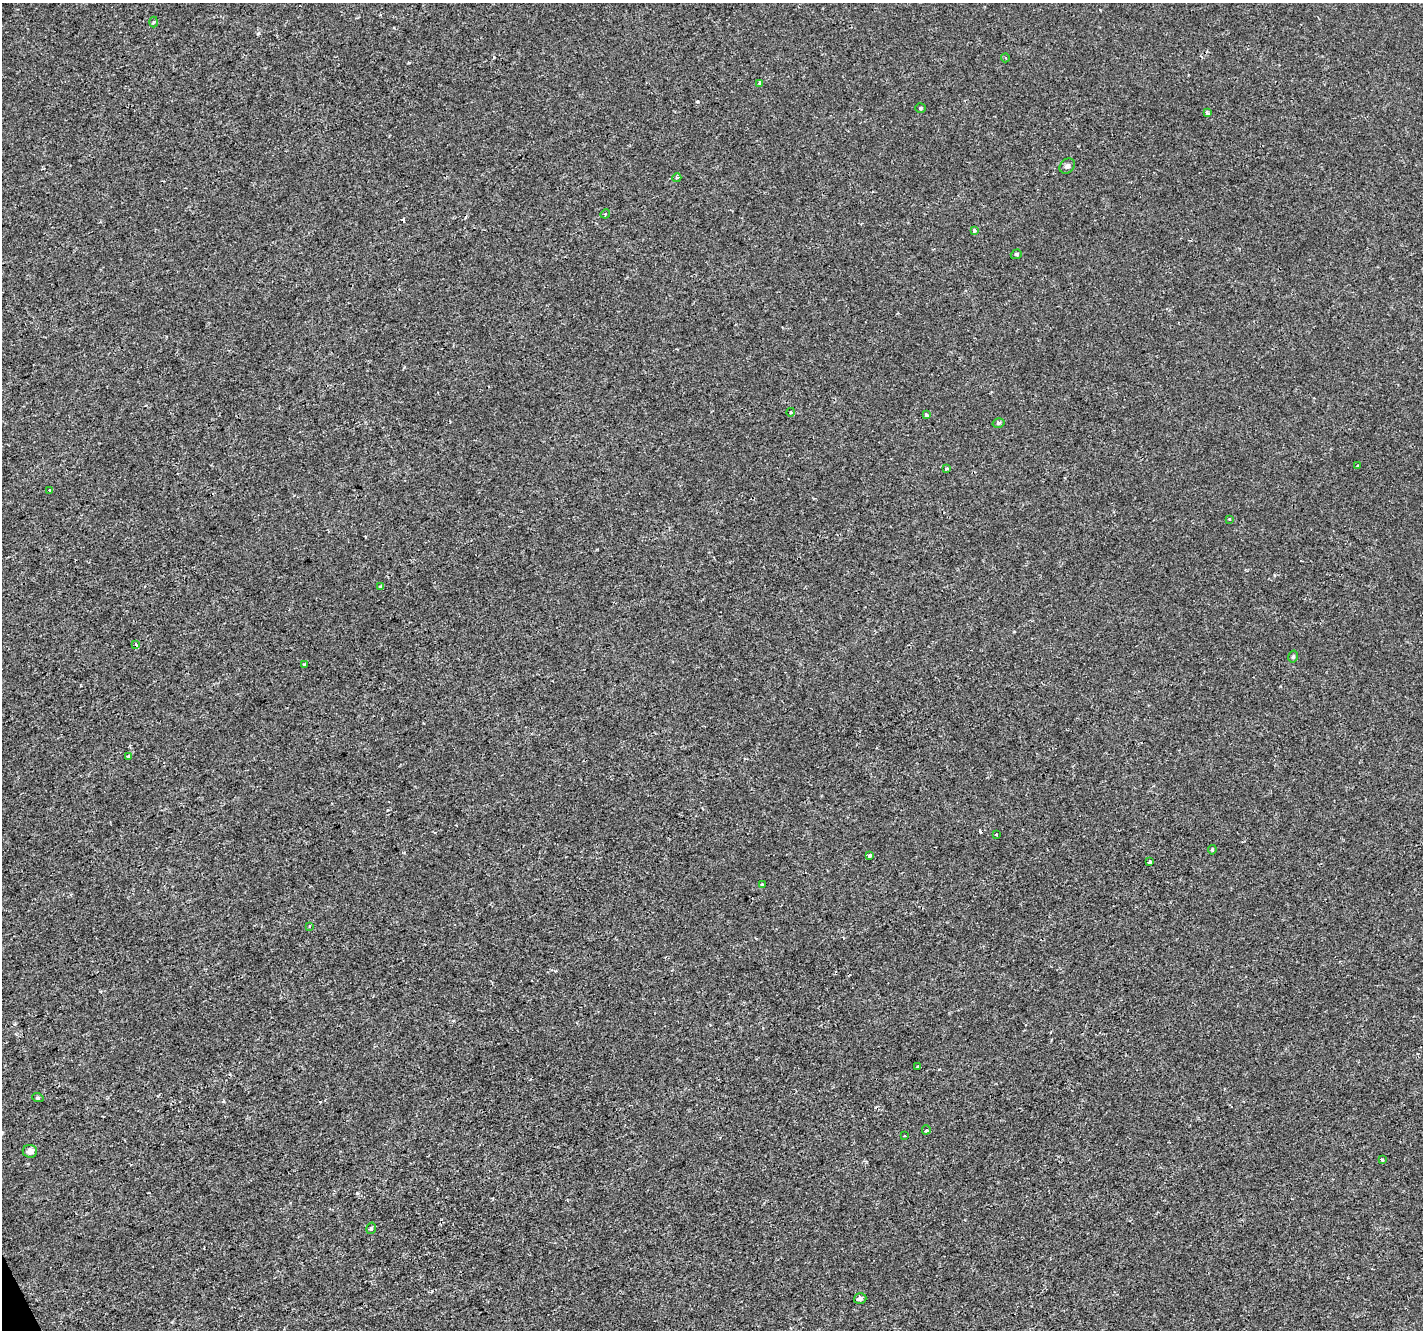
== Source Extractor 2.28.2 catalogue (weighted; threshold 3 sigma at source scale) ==
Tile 7 of 4 x 4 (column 3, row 2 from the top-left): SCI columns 2841-4261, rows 2746-4073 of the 5683 x 5550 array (HDU 1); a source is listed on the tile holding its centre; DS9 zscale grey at full resolution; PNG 1425 x 1332 px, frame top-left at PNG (2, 3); each listed source drawn as its Kron ellipse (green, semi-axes under 4 px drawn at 4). Shown black and unused: <1% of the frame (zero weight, under 2 of 3 exposures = <1% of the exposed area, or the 3 px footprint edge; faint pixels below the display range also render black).
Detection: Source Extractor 2.28.2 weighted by HDU 2 'WHT'; one run over the whole footprint, this tile lists its part. Background -2.55e-04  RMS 0.0022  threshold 0.00974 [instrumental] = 3 sigma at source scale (4.5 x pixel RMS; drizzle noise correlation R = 1.50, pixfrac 1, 0.0396/0.0396 arcsec/px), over >= 5 px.
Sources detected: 40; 4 cosmic-ray / hot-pixel residue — neither listed nor drawn; the other 36 listed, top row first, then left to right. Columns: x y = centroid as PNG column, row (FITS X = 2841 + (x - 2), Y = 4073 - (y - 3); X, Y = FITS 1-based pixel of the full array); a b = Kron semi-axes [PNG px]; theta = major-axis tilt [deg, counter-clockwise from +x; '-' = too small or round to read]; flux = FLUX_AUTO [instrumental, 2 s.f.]
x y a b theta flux
153 22 5 3 - 0.22
1005 58 4 3 - 0.27
759 83 3 3 - 0.37
920 108 5 4 - 0.28
1207 113 4 3 - 0.64
1067 166 8 6 45 0.68
677 178 4 4 - 0.29
605 214 5 4 - 0.25
974 230 3 3 - 0.78
1016 254 6 4 20 0.3
791 412 4 3 - 0.21
926 415 4 3 - 0.72
998 423 6 4 16 0.4
1357 466 3 3 - 0.18
947 469 3 3 - 0.78
50 491 3 3 - 0.28
1229 519 4 3 - 0.24
381 587 3 3 - 0.66
136 644 3 3 - 0.44
1293 657 6 4 76 0.33
304 665 4 3 - 0.3
128 756 3 3 - 0.54
997 835 3 2 - 0.22
1212 850 4 3 - 0.33
869 856 4 3 - 0.72
1150 862 3 3 - 7.8
762 884 4 2 - 0.27
310 926 4 2 - 0.15
918 1067 3 3 - 0.56
38 1098 6 3 -18 0.24
926 1130 4 3 - 0.79
904 1136 3 3 - 0.56
30 1151 7 6 - 1.2
1382 1160 3 3 - 0.46
371 1228 6 4 75 0.4
860 1298 6 5 - 0.69